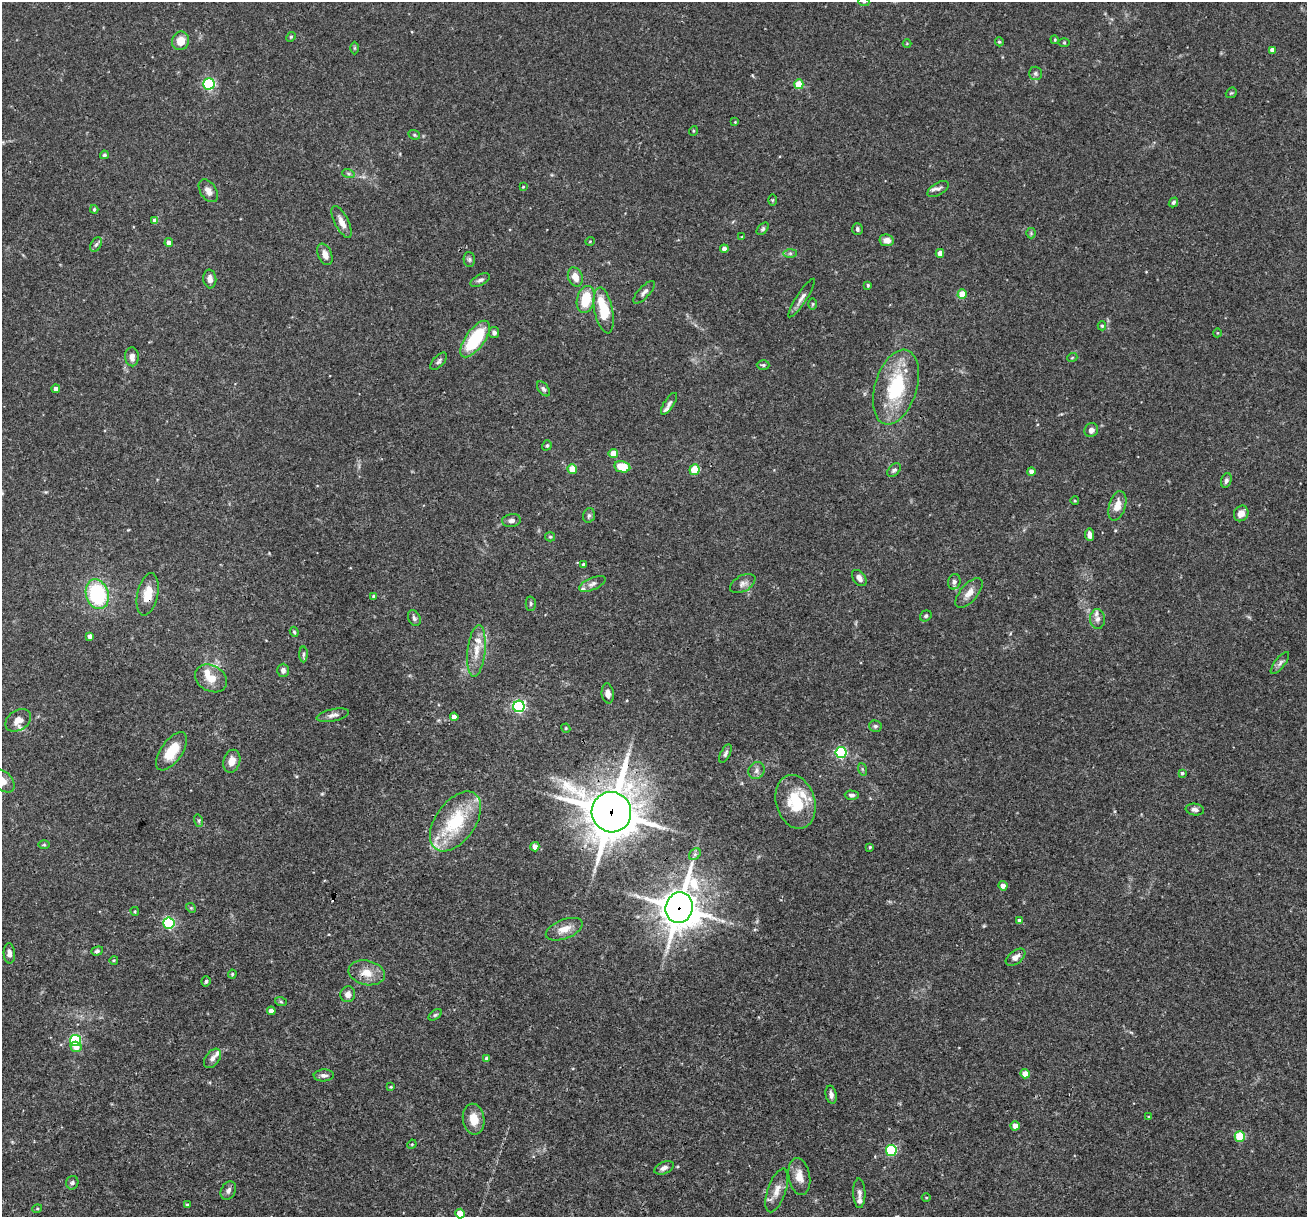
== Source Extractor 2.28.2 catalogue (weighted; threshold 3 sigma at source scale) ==
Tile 7 of 4 x 4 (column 3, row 2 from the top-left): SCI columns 2611-3915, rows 2682-3896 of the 5220 x 5237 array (HDU 1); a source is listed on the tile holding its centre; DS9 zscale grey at full resolution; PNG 1309 x 1219 px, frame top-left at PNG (2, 2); each listed source drawn as its Kron ellipse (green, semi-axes under 4 px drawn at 4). Shown black and unused: <1% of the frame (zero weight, under 3 of 4 exposures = <1% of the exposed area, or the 3 px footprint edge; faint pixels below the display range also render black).
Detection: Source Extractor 2.28.2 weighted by HDU 2 'WHT'; one run over the whole footprint, this tile lists its part. Background 0.0756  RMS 0.0036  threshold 0.016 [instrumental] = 3 sigma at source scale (4.5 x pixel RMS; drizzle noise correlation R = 1.50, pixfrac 1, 0.05/0.05 arcsec/px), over >= 5 px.
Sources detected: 176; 1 cosmic-ray / hot-pixel residue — neither listed nor drawn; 11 inside a brighter listed object's ellipse — not listed separately; the other 164 listed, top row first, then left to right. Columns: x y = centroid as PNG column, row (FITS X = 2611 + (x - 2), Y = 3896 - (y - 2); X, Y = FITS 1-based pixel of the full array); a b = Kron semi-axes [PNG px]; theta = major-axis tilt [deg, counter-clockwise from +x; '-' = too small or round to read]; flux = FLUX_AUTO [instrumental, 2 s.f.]
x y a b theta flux
864 2 5 3 - 0.43
291 37 5 4 - 0.43
1055 40 4 3 - 0.34
181 41 9 8 - 4.2
999 42 5 4 - 0.49
1064 43 6 4 0 0.41
907 44 4 3 - 0.26
355 48 6 4 90 0.41
1272 50 4 4 - 1.7
1035 73 7 6 - 0.88
209 84 6 5 - 45
799 84 5 4 - 8.9
1231 93 6 4 41 0.47
735 122 4 3 - 0.29
693 131 5 3 - 0.33
414 135 6 4 -21 0.51
104 155 4 4 - 0.68
348 173 6 4 -19 0.59
523 187 4 4 - 0.35
938 189 12 6 31 1.1
208 191 12 8 -56 2.2
772 200 6 4 89 0.35
1173 202 5 4 - 0.64
94 209 4 3 - 0.53
155 221 4 4 - 2.2
342 222 17 7 -63 2.9
763 229 7 4 46 0.66
857 229 6 5 - 0.74
1031 233 5 5 - 0.48
742 237 3 2 - 0.31
887 240 7 6 - 2.1
590 241 5 3 - 0.3
169 242 4 4 - 1.7
96 245 8 5 61 0.87
724 249 4 4 - 1.7
790 253 7 4 0 0.7
940 253 4 4 - 2.9
325 254 11 7 -67 2.5
469 259 7 5 -90 0.74
575 277 10 7 -68 3.3
210 279 9 6 -83 2.1
480 280 10 5 27 1
868 285 3 3 - 0.48
644 292 14 5 47 1.4
962 294 4 4 - 7
801 298 23 5 57 1.9
586 299 14 8 76 9.3
813 304 6 4 89 0.4
604 310 23 9 -79 15
1102 326 4 4 - 0.45
494 333 5 5 - 1.2
1217 333 4 3 - 0.26
475 339 21 9 54 20
132 357 9 7 -88 2.1
1072 358 5 3 - 0.31
439 361 10 5 46 0.98
763 365 6 4 0 0.56
896 387 39 21 73 24
56 389 4 4 - 1.7
543 389 8 5 -52 0.81
669 404 12 5 58 0.94
1091 430 7 6 - 1.6
547 445 5 4 - 0.58
613 454 4 4 - 5.7
622 467 8 5 -11 8.4
572 469 5 4 - 6
694 470 5 5 - 7.6
894 470 8 5 42 0.96
1031 471 4 4 - 1.8
1226 480 7 5 73 1
1075 501 4 3 - 0.34
1117 506 15 8 72 4.2
1241 513 8 7 - 2.7
589 515 7 5 74 0.76
511 521 9 6 8 1.3
1090 535 6 4 -84 1.7
550 537 5 4 - 0.43
583 565 3 3 - 0.77
859 578 9 6 -52 1.8
954 582 8 6 74 1
592 584 14 6 24 1.4
743 584 14 8 29 1.8
969 593 18 8 49 3
97 594 15 11 -72 29
148 594 21 10 78 6.3
374 596 4 3 - 0.58
531 604 7 5 89 0.63
926 616 6 5 - 0.68
414 618 8 6 -63 0.9
1097 619 10 7 -88 1.5
294 632 5 4 - 0.48
90 636 4 4 - 1.6
476 651 26 9 84 5.3
303 654 8 4 89 0.64
1280 663 13 5 52 1.2
283 670 6 5 - 1.3
211 678 17 12 -30 4.9
608 693 10 6 -83 1.9
519 706 6 6 - 58
333 715 16 6 12 1.6
454 717 4 4 - 2.3
18 720 14 10 35 3
875 726 6 5 - 0.71
566 728 5 4 - 0.42
171 751 22 10 54 9.5
841 753 5 5 - 41
725 754 10 4 63 0.89
232 761 12 8 74 3.4
862 769 6 4 -71 0.47
756 771 9 7 54 1.4
1182 773 4 4 - 0.68
2 781 14 9 -42 3.5
852 795 7 4 -3 0.92
796 802 27 19 -74 14
1195 809 9 5 -9 1.2
611 812 20 19 - 1300
199 821 6 4 -73 0.53
455 821 34 20 54 21
44 845 6 4 0 0.48
535 847 4 4 - 2.8
870 847 3 3 - 0.42
695 854 6 5 - 0.86
1003 886 4 4 - 2.1
191 908 5 4 - 0.39
679 908 15 13 75 820
135 911 4 3 - 0.37
1020 921 4 4 - 1.3
169 923 5 5 - 41
564 929 19 9 21 4.1
97 951 6 4 18 0.63
9 953 10 5 -87 1.6
1016 957 11 6 37 2.2
114 960 4 3 - 0.31
367 973 18 12 -12 5
232 974 4 4 - 0.37
206 981 5 4 - 0.68
348 994 8 7 - 1.8
281 1002 6 4 -19 0.49
271 1011 4 4 - 2.3
435 1015 7 4 35 0.54
75 1041 5 5 - 35
76 1047 5 5 - 3.1
213 1058 11 6 54 1.5
487 1059 4 4 - 1.2
1025 1074 4 4 - 3.9
324 1075 10 6 2 1.4
391 1087 4 3 - 0.33
831 1095 9 5 -78 1.3
1149 1117 4 4 - 0.49
474 1119 15 10 -80 4.6
1015 1126 4 4 - 3.4
1240 1137 5 5 - 16
412 1144 5 4 - 0.33
891 1150 5 5 - 34
664 1168 10 6 26 1.6
799 1176 19 10 -80 3.8
72 1183 7 6 - 0.76
777 1190 23 9 71 3.4
228 1191 10 7 62 1.5
859 1193 15 6 -89 1.4
926 1198 4 3 - 0.3
187 1205 4 3 - 0.48
37 1209 5 3 - 0.35
460 1213 5 4 - 6.5
Overlapping masked pixels (flux is a lower limit): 4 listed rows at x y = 148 594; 611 812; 679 908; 367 973
Isophote crosses this tile's border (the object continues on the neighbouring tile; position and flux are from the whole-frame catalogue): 3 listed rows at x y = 864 2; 2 781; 460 1213